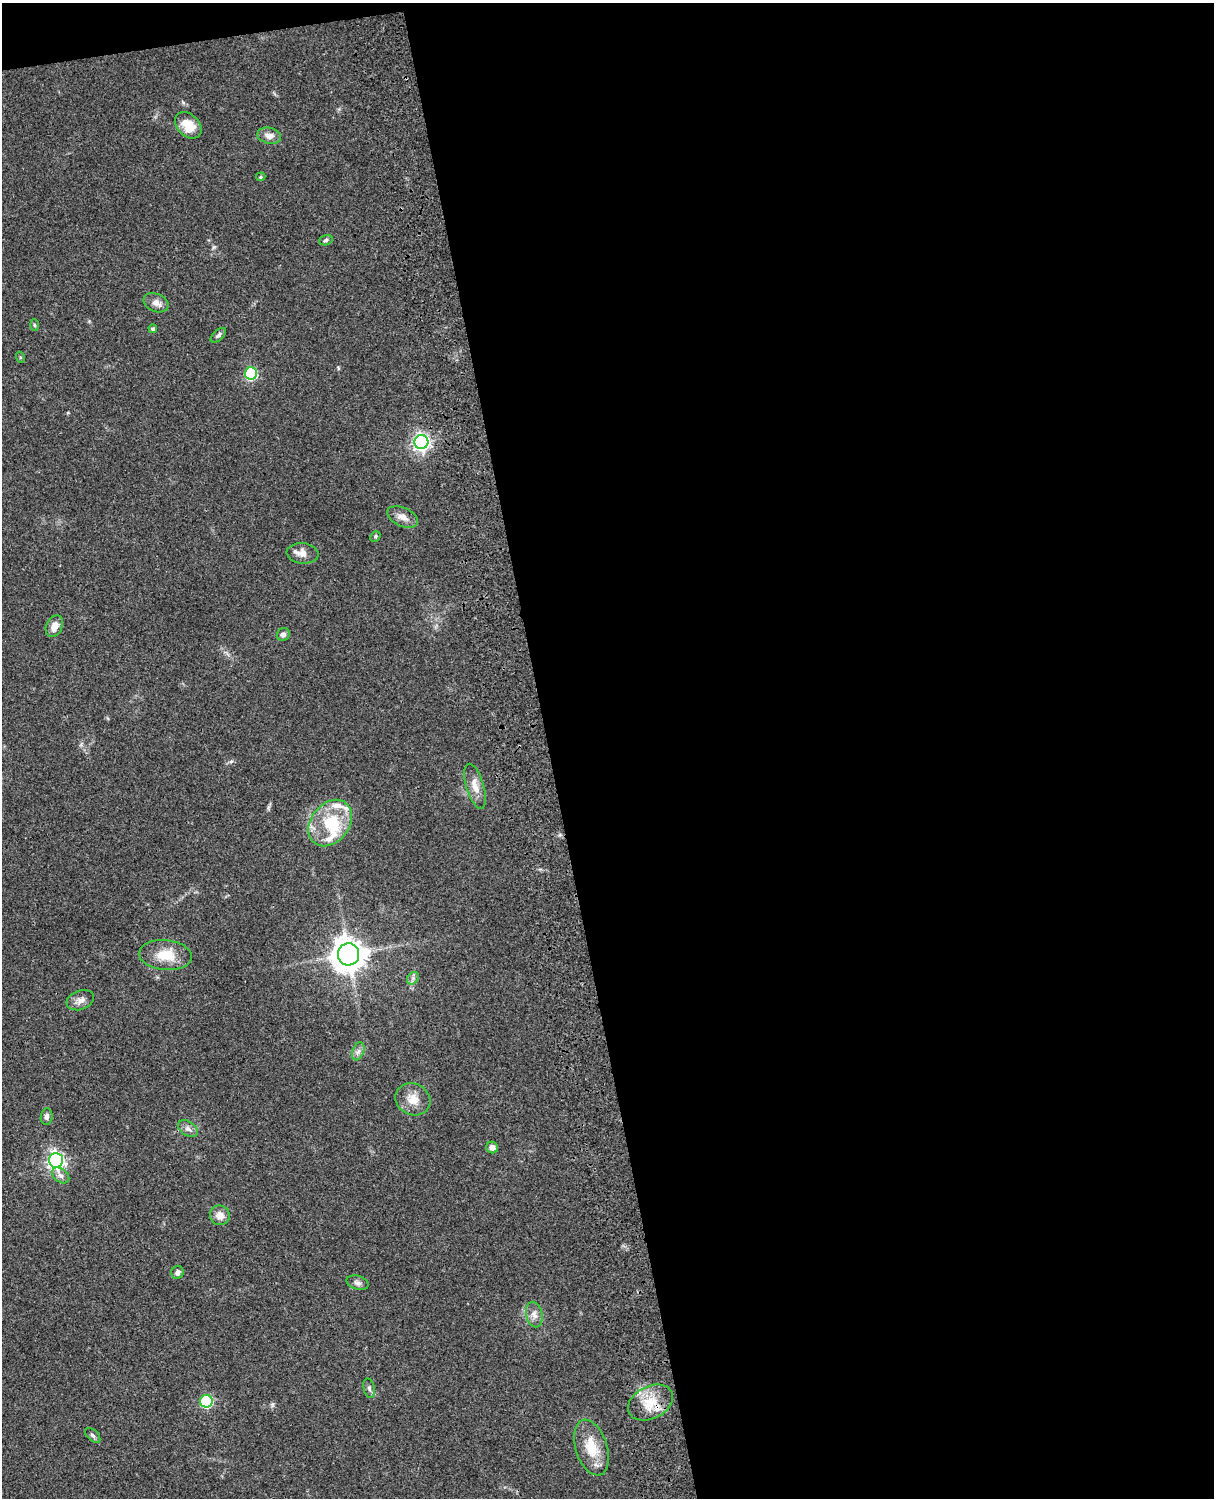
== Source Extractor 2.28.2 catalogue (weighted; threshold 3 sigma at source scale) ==
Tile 4 of 4 x 3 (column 4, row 1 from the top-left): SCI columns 3758-4969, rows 3269-4764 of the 5088 x 4927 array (HDU 1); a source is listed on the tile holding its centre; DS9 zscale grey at full resolution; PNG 1216 x 1500 px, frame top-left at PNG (2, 3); each listed source drawn as its Kron ellipse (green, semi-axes under 4 px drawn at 4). Shown black and unused: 56% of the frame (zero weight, under 3 of 4 exposures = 6% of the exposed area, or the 3 px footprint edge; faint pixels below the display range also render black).
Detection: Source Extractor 2.28.2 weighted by HDU 2 'WHT'; one run over the whole footprint, this tile lists its part. Background 0.0801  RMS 0.0058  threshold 0.0261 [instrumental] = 3 sigma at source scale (4.5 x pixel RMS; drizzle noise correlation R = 1.50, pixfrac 1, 0.05/0.05 arcsec/px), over >= 5 px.
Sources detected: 42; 1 inside a brighter object's white glare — neither listed nor drawn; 3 inside a brighter listed object's ellipse — not listed separately; the other 38 listed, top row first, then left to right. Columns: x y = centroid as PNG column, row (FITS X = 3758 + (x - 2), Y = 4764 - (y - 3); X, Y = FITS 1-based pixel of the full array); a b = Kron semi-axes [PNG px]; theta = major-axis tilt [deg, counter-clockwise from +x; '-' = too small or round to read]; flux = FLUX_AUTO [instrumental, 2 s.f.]
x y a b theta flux
188 125 15 11 -46 10
269 136 12 8 -12 4.3
261 177 5 4 - 0.75
326 240 7 5 18 1.1
156 303 13 9 -23 3.8
34 325 6 4 -88 0.69
153 329 4 4 - 1.2
218 335 9 5 42 1.5
20 357 5 3 - 0.68
251 373 6 6 - 56
421 442 7 7 - 210
403 517 16 9 -25 4.6
375 536 6 4 47 0.88
303 553 16 10 -6 4.7
54 626 11 8 64 5.6
283 634 7 6 - 1.8
475 786 23 8 -73 6.4
330 823 25 19 52 26
348 954 11 10 - 890
166 955 26 15 -5 14
413 978 7 5 47 1.5
80 1000 14 9 20 3.6
358 1051 9 5 70 2
413 1099 18 15 -28 8.5
47 1116 8 6 83 2.2
188 1129 11 7 -34 2.4
492 1147 6 5 - 3
56 1160 7 7 - 200
61 1175 9 6 -38 2.2
220 1215 10 9 - 4.8
177 1272 7 6 - 1.9
357 1283 11 7 -15 2.2
534 1314 13 8 -77 3.4
369 1388 10 5 -76 1.5
206 1401 6 6 - 52
650 1403 24 16 27 15
93 1435 9 5 -44 1.4
591 1448 29 15 -72 16
Overlapping masked pixels (flux is a lower limit): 1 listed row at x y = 650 1403